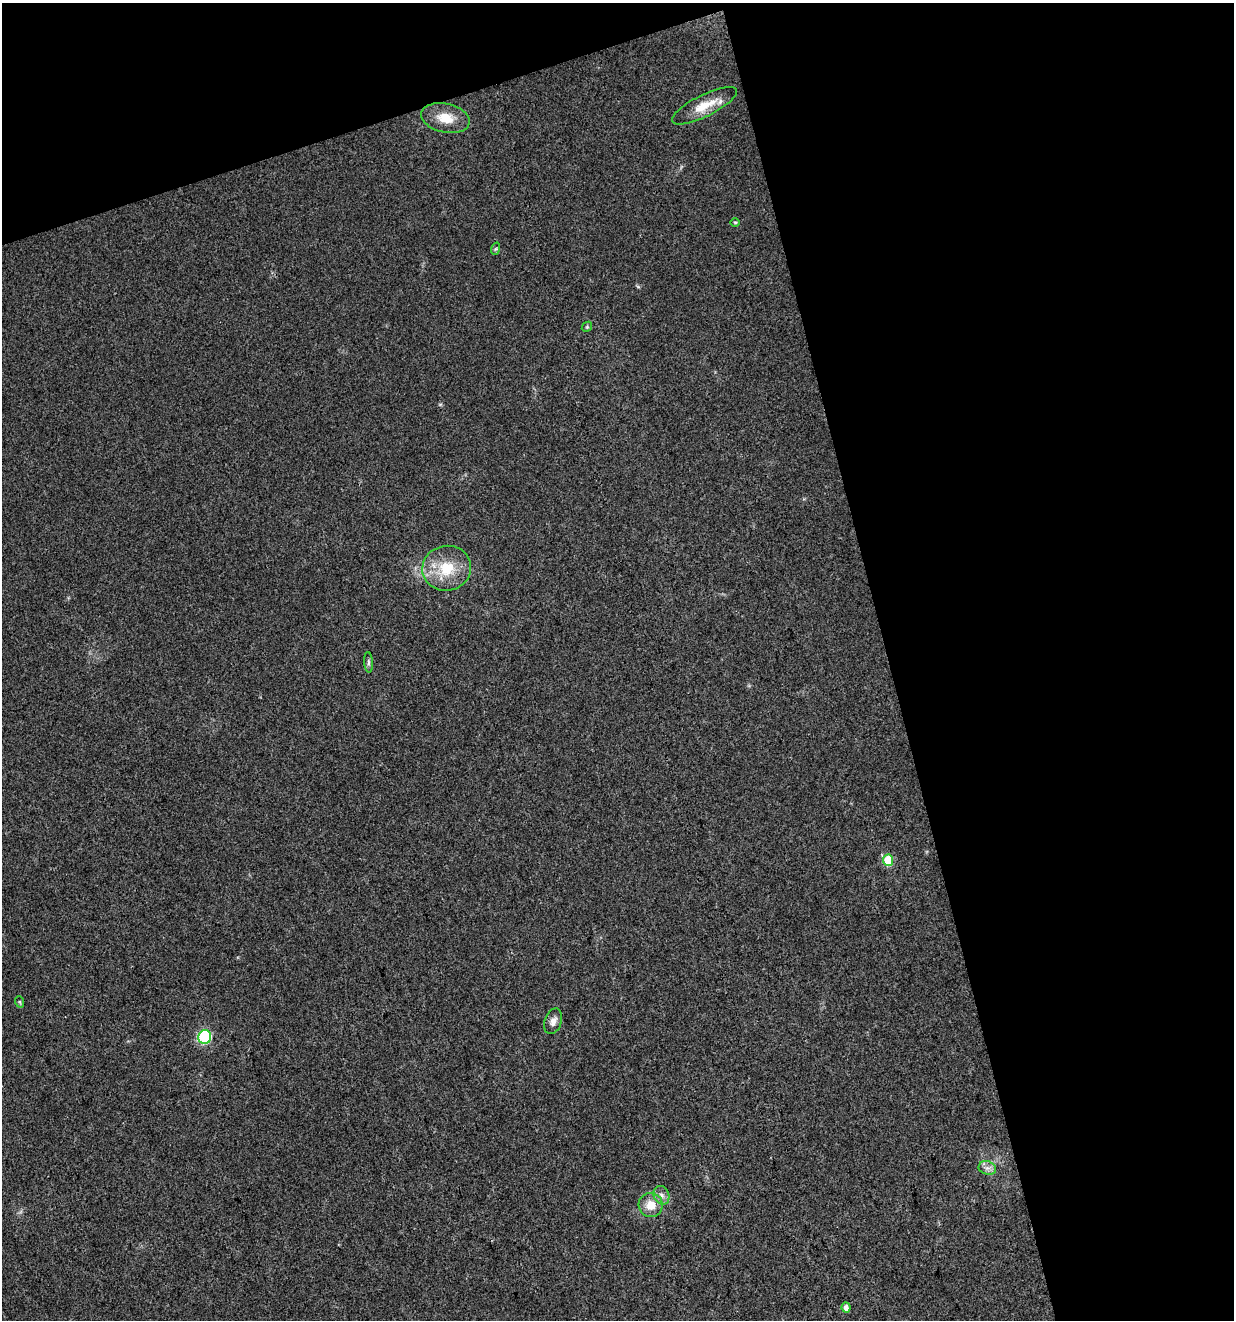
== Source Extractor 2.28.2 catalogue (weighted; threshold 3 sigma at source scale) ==
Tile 2 of 2 x 2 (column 2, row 1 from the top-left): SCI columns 1270-2501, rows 1320-2637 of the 2554 x 2637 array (HDU 1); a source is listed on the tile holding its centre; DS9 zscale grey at full resolution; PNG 1236 x 1322 px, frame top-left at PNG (2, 3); each listed source drawn as its Kron ellipse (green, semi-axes under 4 px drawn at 4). Shown black and unused: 34% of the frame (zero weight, under 3 of 4 exposures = <1% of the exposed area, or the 3 px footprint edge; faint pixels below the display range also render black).
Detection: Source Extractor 2.28.2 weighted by HDU 2 'WHT'; one run over the whole footprint, this tile lists its part. Background 0.0206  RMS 0.0044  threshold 0.0199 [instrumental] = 3 sigma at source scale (4.5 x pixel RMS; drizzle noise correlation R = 1.50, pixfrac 1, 0.0396/0.0396 arcsec/px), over >= 5 px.
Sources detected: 15; all 15 listed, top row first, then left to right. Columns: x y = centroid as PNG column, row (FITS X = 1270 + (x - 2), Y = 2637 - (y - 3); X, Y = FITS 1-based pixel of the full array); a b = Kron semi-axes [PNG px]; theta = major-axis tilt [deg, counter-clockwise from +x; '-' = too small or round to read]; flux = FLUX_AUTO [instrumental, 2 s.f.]
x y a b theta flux
704 106 36 11 26 9.3
445 118 25 14 -12 8.8
735 222 5 3 - 0.43
495 249 6 4 70 0.62
587 327 5 4 - 0.59
447 568 24 22 12 15
368 662 10 4 -86 0.92
888 860 6 5 - 18
20 1002 6 3 -71 0.48
553 1021 13 8 72 2.7
205 1037 7 6 - 32
987 1168 9 6 -19 1.9
661 1195 9 7 -64 2.3
651 1205 12 12 - 6.3
846 1307 5 4 - 2.2